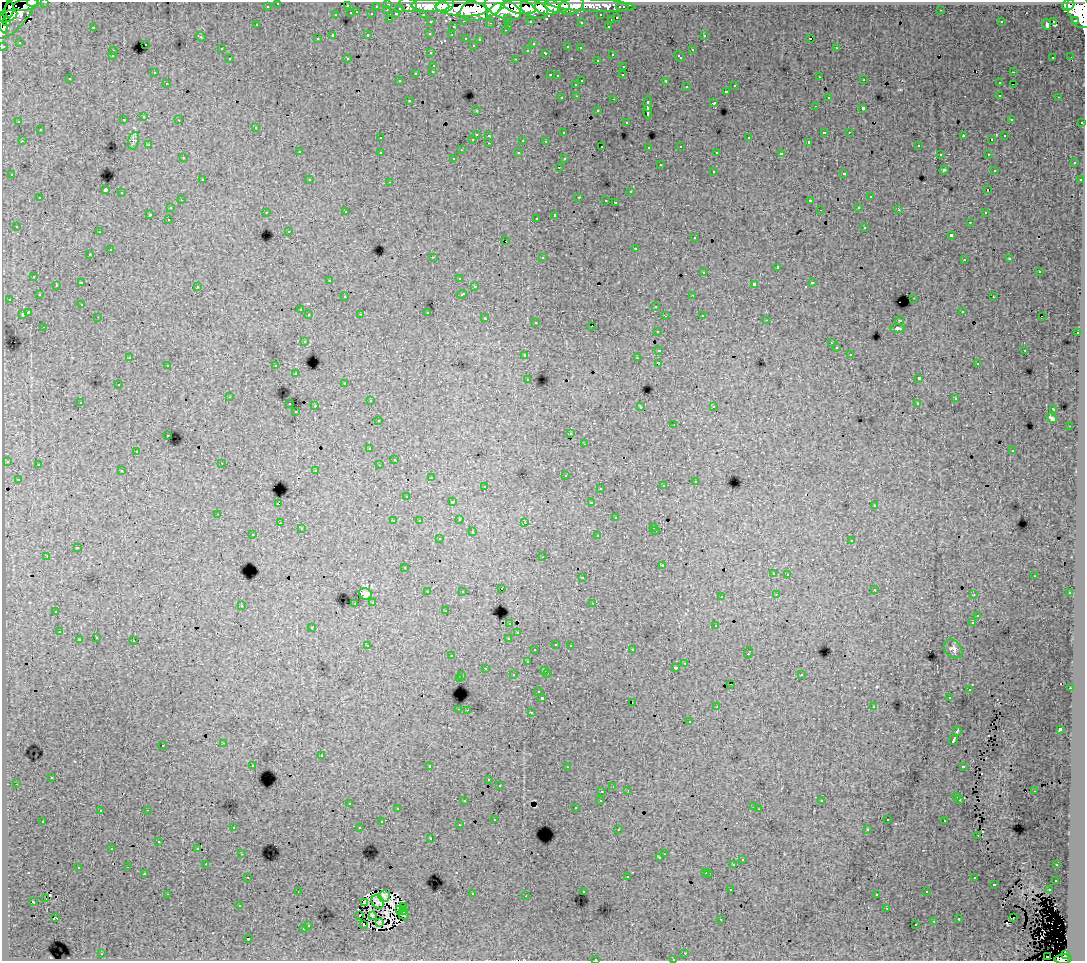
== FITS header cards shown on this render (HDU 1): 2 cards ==
NAXIS1  =                 1083
NAXIS2  =                  959

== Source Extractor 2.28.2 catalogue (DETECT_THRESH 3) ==
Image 1083 x 959 px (HDU 1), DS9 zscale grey, 1 PNG px = 1 image px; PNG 1087 x 963 px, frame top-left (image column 1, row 959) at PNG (2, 2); each listed source drawn as its Kron ellipse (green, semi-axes under 4 px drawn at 4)
Background 169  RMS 1.2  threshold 3.65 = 3 sigma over >= 5 px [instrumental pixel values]
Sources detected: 514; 5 with non-positive FLUX_AUTO (blend fragments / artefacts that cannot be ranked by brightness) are neither listed nor drawn; of the other 509, the 500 brightest by FLUX_AUTO listed and drawn (9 fainter detections omitted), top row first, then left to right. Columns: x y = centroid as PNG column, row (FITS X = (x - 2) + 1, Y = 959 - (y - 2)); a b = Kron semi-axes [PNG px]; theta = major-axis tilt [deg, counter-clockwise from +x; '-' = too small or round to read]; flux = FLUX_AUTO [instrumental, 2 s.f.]
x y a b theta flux
45 2 3 2 - 3800
33 3 6 3 -5 26000
278 3 3 3 - 2900
26 4 13 6 10 66000
388 4 3 3 - 5500
408 5 9 6 -22 19000
590 5 45 6 -3 120000
1068 5 6 5 - 84000
267 6 3 3 - 1600
347 6 3 3 - 970
376 6 3 2 - 1200
430 6 19 6 -2 240000
445 6 9 6 25 160000
558 6 12 7 -7 140000
571 6 13 8 15 93000
519 7 16 6 -13 310000
547 7 12 8 -6 250000
622 7 6 3 0 3500
400 8 3 3 - 880
461 8 26 8 -4 400000
482 8 23 11 16 410000
503 8 19 9 -24 500000
9 9 8 4 88 37000
534 9 14 8 -21 250000
387 10 3 2 - 200
494 10 9 4 43 120000
941 10 3 2 - 81
17 11 34 12 52 150000
1079 11 18 11 -72 390000
357 12 3 2 - 360
351 13 3 3 - 950
372 14 3 3 - 1400
396 14 4 3 - 900
423 14 3 2 - 2300
336 15 3 3 - 450
601 15 3 3 - 2000
8 16 10 5 20 130000
508 18 3 3 - 1300
617 18 3 3 - 530
390 19 3 2 - 310
611 20 3 3 - 500
1076 20 3 2 - 7100
464 21 3 2 - 540
530 21 3 3 - 1600
6 22 4 3 - 82000
431 22 3 3 - 2500
581 22 3 3 - 120
1001 22 3 3 - 76
1054 22 4 3 - 3100
2 23 11 3 -75 69000
490 23 3 2 - 120
1046 24 5 3 - 720
256 25 3 3 - 180
509 26 3 2 - 350
608 26 3 2 - 340
93 27 3 2 - 770
453 27 3 3 - 340
505 30 3 3 - 270
430 33 3 3 - 240
368 35 3 3 - 640
452 35 3 2 - 140
704 35 3 3 - 320
333 36 3 3 - 1600
201 37 5 4 - 100
466 38 3 3 - 460
811 38 3 3 - 21000
317 39 3 3 - 200
480 39 3 3 - 220
19 42 2 2 - 82
145 44 3 3 - 220
533 44 4 3 - 140
473 45 3 3 - 170
3 46 3 3 - 4900
568 47 3 3 - 430
580 48 3 3 - 220
836 48 3 2 - 320
221 49 3 3 - 230
528 50 3 3 - 310
692 50 3 3 - 600
113 51 3 3 - 360
431 53 3 3 - 200
546 53 3 3 - 540
612 54 3 2 - 380
112 56 3 3 - 210
1071 56 2 2 - 81
679 57 6 3 -44 440
1053 57 3 2 - 120
347 58 3 3 - 82
230 59 3 3 - 360
516 59 3 2 - 570
597 60 3 3 - 230
434 65 3 3 - 440
624 66 3 3 - 340
433 71 3 3 - 320
154 72 3 2 - 240
1013 72 3 2 - 200
416 73 3 3 - 670
550 75 3 2 - 520
623 75 3 2 - 120
558 76 3 3 - 160
820 77 3 2 - 110
70 79 3 3 - 230
864 80 3 2 - 140
400 81 3 2 - 120
582 81 3 2 - 550
666 81 4 3 - 1300
167 83 3 2 - 230
999 83 3 3 - 340
576 84 3 3 - 290
1013 84 2 2 - 48
735 86 3 3 - 280
687 87 3 3 - 320
726 91 3 3 - 510
1000 95 3 3 - 360
577 96 3 2 - 270
828 97 3 3 - 260
1059 97 3 2 - 260
562 98 3 3 - 280
614 99 3 2 - 590
409 100 3 3 - 340
714 103 3 3 - 820
648 104 8 3 90 2900
815 106 3 2 - 140
863 108 3 3 - 1300
476 110 3 2 - 170
598 111 3 3 - 380
648 112 7 3 -82 2700
144 117 3 3 - 400
1011 119 3 3 - 180
123 120 3 3 - 270
179 120 3 2 - 200
19 122 3 3 - 110
626 122 3 3 - 260
1082 122 3 3 - 890
256 127 3 3 - 350
40 130 3 3 - 400
824 132 3 3 - 1100
849 132 3 2 - 170
563 133 3 3 - 120
476 134 3 3 - 1100
489 135 3 3 - 340
963 136 4 2 - 710
1005 136 3 2 - 110
380 138 3 2 - 150
749 138 3 3 - 470
473 139 3 2 - 410
523 140 3 3 - 920
992 140 3 2 - 170
22 141 3 2 - 410
133 141 9 5 76 210
546 141 3 2 - 98
809 142 3 3 - 150
489 143 3 2 - 320
149 145 3 3 - 210
602 146 2 2 - 110
681 146 3 3 - 270
918 146 3 2 - 200
649 147 3 3 - 180
461 150 3 2 - 82
299 152 3 3 - 390
380 152 3 3 - 340
717 152 3 2 - 150
519 153 3 3 - 200
781 154 4 3 - 2400
940 154 3 2 - 140
988 154 3 2 - 340
183 158 3 3 - 320
454 158 3 3 - 240
564 159 3 3 - 200
1074 163 3 3 - 320
660 165 3 3 - 500
559 167 3 2 - 210
944 170 5 4 - 100
994 170 3 3 - 120
713 171 3 3 - 410
844 173 3 3 - 460
12 175 3 3 - 200
202 180 3 3 - 340
310 180 3 3 - 200
1080 180 3 3 - 240
390 182 3 2 - 480
105 190 3 3 - 11000
987 190 3 2 - 140
630 191 3 2 - 56
122 193 3 3 - 630
579 197 3 3 - 490
870 197 3 3 - 430
40 198 3 3 - 370
181 200 3 2 - 250
606 200 3 2 - 220
810 201 3 3 - 1500
615 202 3 2 - 610
859 207 3 3 - 270
170 208 3 3 - 300
820 210 2 2 - 56
899 210 3 2 - 130
266 212 3 2 - 190
346 212 3 2 - 130
985 213 3 2 - 180
150 214 3 3 - 1600
555 215 4 3 - 2000
536 218 3 2 - 250
168 219 3 2 - 300
970 222 3 2 - 170
16 226 3 3 - 180
865 227 3 3 - 510
289 231 3 2 - 83
99 232 3 2 - 150
951 235 4 3 - 1500
695 238 3 3 - 300
506 241 3 2 - 110
636 248 3 3 - 830
110 250 3 3 - 680
90 255 3 3 - 350
433 257 3 2 - 940
542 257 3 3 - 380
1010 259 3 3 - 220
964 260 3 2 - 180
777 267 3 3 - 770
1039 271 3 3 - 490
704 272 3 3 - 480
34 276 3 3 - 340
459 278 3 2 - 130
330 280 3 2 - 150
82 283 3 3 - 860
812 283 3 3 - 660
754 284 4 3 - 2300
56 285 3 2 - 260
197 286 3 3 - 250
474 287 3 3 - 350
39 294 3 2 - 94
462 294 5 3 - 620
693 295 3 2 - 260
345 297 3 3 - 210
993 297 3 2 - 220
914 298 3 2 - 590
9 299 3 2 - 220
82 304 3 3 - 230
656 306 3 3 - 480
300 310 3 3 - 300
962 311 3 2 - 150
28 312 4 3 - 1900
427 312 3 3 - 810
22 314 3 3 - 830
361 314 3 2 - 78
309 315 3 3 - 350
702 315 3 2 - 270
665 316 3 2 - 76
98 317 3 2 - 220
1042 317 2 2 - 70
485 318 3 3 - 570
767 320 3 2 - 91
900 320 4 2 - 52
536 322 3 3 - 260
592 326 2 2 - 92
44 327 3 2 - 180
898 328 7 4 -2 190
657 331 3 3 - 290
1077 333 3 2 - 350
304 341 3 3 - 420
831 343 3 2 - 59
836 348 3 3 - 210
659 350 4 3 - 1200
1025 350 3 2 - 440
850 354 3 2 - 190
525 355 3 3 - 270
130 357 3 2 - 170
637 358 3 3 - 180
658 363 4 3 - 2400
977 364 3 2 - 240
168 365 3 3 - 340
276 366 3 3 - 510
296 374 3 3 - 310
528 379 3 3 - 180
919 379 3 3 - 2500
345 383 3 3 - 210
118 385 3 2 - 250
229 397 2 2 - 62
955 399 3 3 - 190
370 401 3 2 - 260
80 402 3 2 - 190
290 404 3 2 - 560
917 404 3 3 - 190
315 406 3 2 - 910
714 406 3 3 - 330
641 407 3 2 - 56
1053 409 4 2 - 67
296 412 3 2 - 190
1052 418 5 3 - 170
378 421 3 3 - 210
674 424 2 2 - 77
1070 426 2 2 - 52
571 433 3 2 - 110
168 435 3 2 - 290
585 444 3 2 - 210
370 449 3 3 - 250
136 451 3 3 - 60
1013 451 3 3 - 210
394 459 3 2 - 62
7 461 3 3 - 340
222 463 2 2 - 220
38 465 3 3 - 320
379 465 3 2 - 150
316 470 3 2 - 390
122 471 3 3 - 280
565 475 3 3 - 290
431 478 3 3 - 150
18 479 3 3 - 230
695 481 3 2 - 280
485 486 3 2 - 320
663 486 3 3 - 290
600 488 3 3 - 150
407 496 3 3 - 210
453 501 4 2 - 57
591 503 3 3 - 210
278 504 3 3 - 970
874 506 3 3 - 150
218 514 3 2 - 270
616 518 3 3 - 310
459 519 3 3 - 320
394 521 2 2 - 77
419 521 3 2 - 120
525 522 3 3 - 140
280 523 3 2 - 140
654 527 3 3 - 230
301 529 3 2 - 140
656 531 3 2 - 280
472 532 3 3 - 700
253 535 3 2 - 190
598 536 3 3 - 420
439 539 3 3 - 340
852 541 3 3 - 330
77 548 4 3 - 1100
47 557 3 2 - 980
543 557 3 2 - 180
662 565 4 3 - 59
404 568 3 3 - 190
773 573 3 3 - 380
788 574 3 2 - 320
1034 576 3 2 - 74
582 578 3 3 - 430
501 589 3 2 - 200
874 589 3 3 - 230
462 591 3 3 - 180
428 592 3 3 - 450
1070 593 3 3 - 280
365 594 6 5 - 350
776 594 3 2 - 62
974 595 3 2 - 75
721 597 3 3 - 310
373 602 3 3 - 410
355 603 3 2 - 250
593 603 2 2 - 60
241 605 3 3 - 400
56 611 3 2 - 350
445 611 3 2 - 180
978 615 2 2 - 83
510 623 3 3 - 410
972 623 3 3 - 200
716 626 3 3 - 540
312 627 3 3 - 380
59 632 3 2 - 210
518 633 3 3 - 250
96 638 3 2 - 300
509 638 3 3 - 550
79 640 3 3 - 630
134 641 3 2 - 760
556 644 3 3 - 340
570 645 3 2 - 350
368 646 4 3 - 390
953 649 10 8 -47 330
535 650 3 3 - 250
632 650 3 2 - 230
748 653 6 3 70 830
452 656 3 2 - 290
527 662 3 3 - 420
685 663 3 2 - 260
485 668 3 3 - 330
675 668 3 3 - 290
545 670 3 3 - 400
547 673 3 2 - 580
801 674 3 3 - 380
513 675 3 3 - 400
462 676 3 2 - 410
459 679 3 3 - 1200
731 684 2 2 - 160
1070 688 3 2 - 260
969 689 2 2 - 69
539 692 3 3 - 250
542 698 3 3 - 1900
949 698 3 2 - 160
632 702 2 2 - 93
717 707 3 2 - 54
873 707 3 2 - 110
459 709 3 2 - 350
467 710 3 2 - 300
531 712 3 2 - 340
689 722 3 3 - 440
1060 729 3 3 - 2400
957 731 5 3 - 1100
954 740 5 3 - 3300
224 743 3 2 - 340
163 745 3 3 - 480
321 756 3 3 - 680
253 765 3 3 - 220
430 766 3 3 - 3900
963 766 4 3 - 840
567 767 3 2 - 110
52 778 3 2 - 70
489 780 3 3 - 170
16 784 2 2 - 140
499 785 3 3 - 160
613 787 2 2 - 61
628 790 2 2 - 52
602 791 3 2 - 230
1034 791 3 2 - 130
957 797 3 3 - 210
601 800 3 3 - 250
960 800 3 3 - 180
465 801 3 3 - 180
822 801 3 3 - 110
349 803 3 2 - 450
753 807 3 2 - 210
576 808 3 3 - 200
397 809 3 2 - 220
759 809 2 2 - 58
147 810 3 2 - 570
100 811 3 3 - 180
495 819 3 3 - 210
887 820 3 3 - 190
43 821 3 2 - 200
945 821 3 3 - 340
382 822 3 3 - 900
459 825 3 2 - 120
233 827 3 3 - 260
360 828 3 2 - 95
867 829 3 2 - 150
618 830 3 2 - 110
978 835 3 2 - 130
431 838 3 2 - 100
159 842 3 3 - 260
198 848 3 2 - 110
112 849 3 3 - 210
242 854 3 2 - 170
664 854 2 2 - 260
660 858 3 3 - 170
742 860 3 3 - 460
206 864 2 2 - 200
734 865 3 3 - 1100
1057 865 3 2 - 190
128 867 3 2 - 150
78 868 3 3 - 570
706 872 3 3 - 420
144 873 3 2 - 270
709 873 3 3 - 350
627 876 3 3 - 600
248 877 3 2 - 220
974 878 3 3 - 390
1056 880 3 3 - 210
994 884 3 3 - 880
731 890 3 2 - 160
1049 890 3 2 - 260
298 891 2 2 - 59
583 891 3 3 - 240
927 892 3 3 - 250
167 894 3 2 - 860
472 894 3 3 - 590
877 894 3 3 - 180
384 896 6 5 - 120
526 896 2 2 - 98
46 899 3 2 - 300
33 902 3 2 - 89
378 902 7 5 -53 210
364 903 3 2 - 83
240 906 3 3 - 170
404 906 3 2 - 59
887 908 3 2 - 66
399 909 3 2 - 52
404 911 4 3 - 62
359 915 3 2 - 150
403 915 5 2 - 130
372 916 4 2 - 94
55 917 3 2 - 64
1013 918 2 2 - 230
721 919 3 2 - 72
959 919 3 3 - 430
934 921 3 2 - 50
380 922 4 3 - 120
308 925 3 3 - 350
364 925 3 2 - 220
916 925 3 2 - 260
303 929 3 3 - 370
248 939 3 3 - 1400
685 953 3 3 - 200
102 954 3 2 - 450
1066 955 4 3 - 43000
1047 956 2 2 - 320
595 959 3 2 - 530
673 959 3 2 - 160
1063 959 8 4 3 99000
At the frame edge (FLAGS 8, measured only in part): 11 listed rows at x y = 45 2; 33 3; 278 3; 26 4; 1079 11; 8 16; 2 23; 3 46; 595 959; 673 959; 1063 959
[9 fainter detections neither listed nor drawn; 5 non-positive-flux detections neither listed nor drawn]